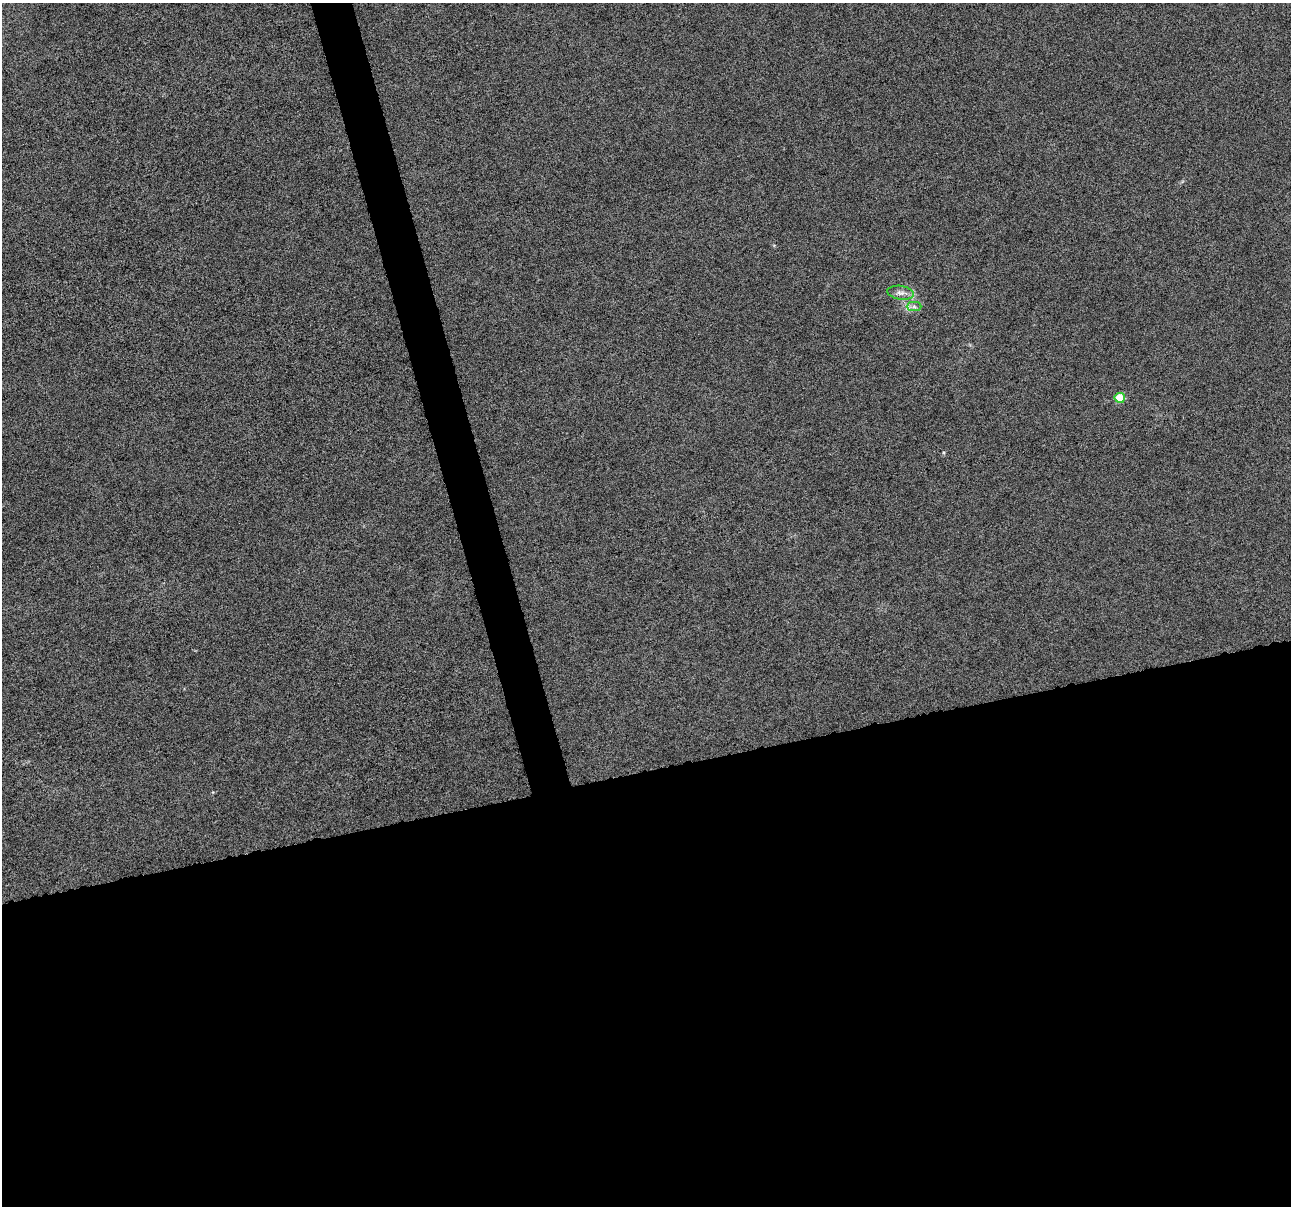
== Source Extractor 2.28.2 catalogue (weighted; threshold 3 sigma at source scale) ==
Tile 15 of 4 x 4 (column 3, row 4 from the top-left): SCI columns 2581-3869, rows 96-1299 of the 5159 x 4959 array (HDU 1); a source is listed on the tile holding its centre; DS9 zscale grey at full resolution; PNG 1293 x 1208 px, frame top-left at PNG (2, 3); each listed source drawn as its Kron ellipse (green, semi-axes under 4 px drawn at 4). Shown black and unused: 38% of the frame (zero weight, under 10 of 20 exposures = <1% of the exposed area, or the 3 px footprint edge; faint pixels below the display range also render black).
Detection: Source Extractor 2.28.2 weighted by HDU 2 'WHT'; one run over the whole footprint, this tile lists its part. Background -3.27e-04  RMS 0.0017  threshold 0.00683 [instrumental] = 3 sigma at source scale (4.09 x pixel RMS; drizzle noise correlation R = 1.36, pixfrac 0.8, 0.0396/0.0396 arcsec/px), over >= 5 px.
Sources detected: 3; all 3 listed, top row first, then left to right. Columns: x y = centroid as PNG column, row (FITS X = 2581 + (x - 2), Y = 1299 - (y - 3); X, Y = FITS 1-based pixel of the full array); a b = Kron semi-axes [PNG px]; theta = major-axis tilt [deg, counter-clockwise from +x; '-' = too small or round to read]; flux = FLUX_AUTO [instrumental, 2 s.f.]
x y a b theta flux
900 293 13 7 -8 0.83
914 307 7 4 -1 0.44
1120 398 5 5 - 3.8